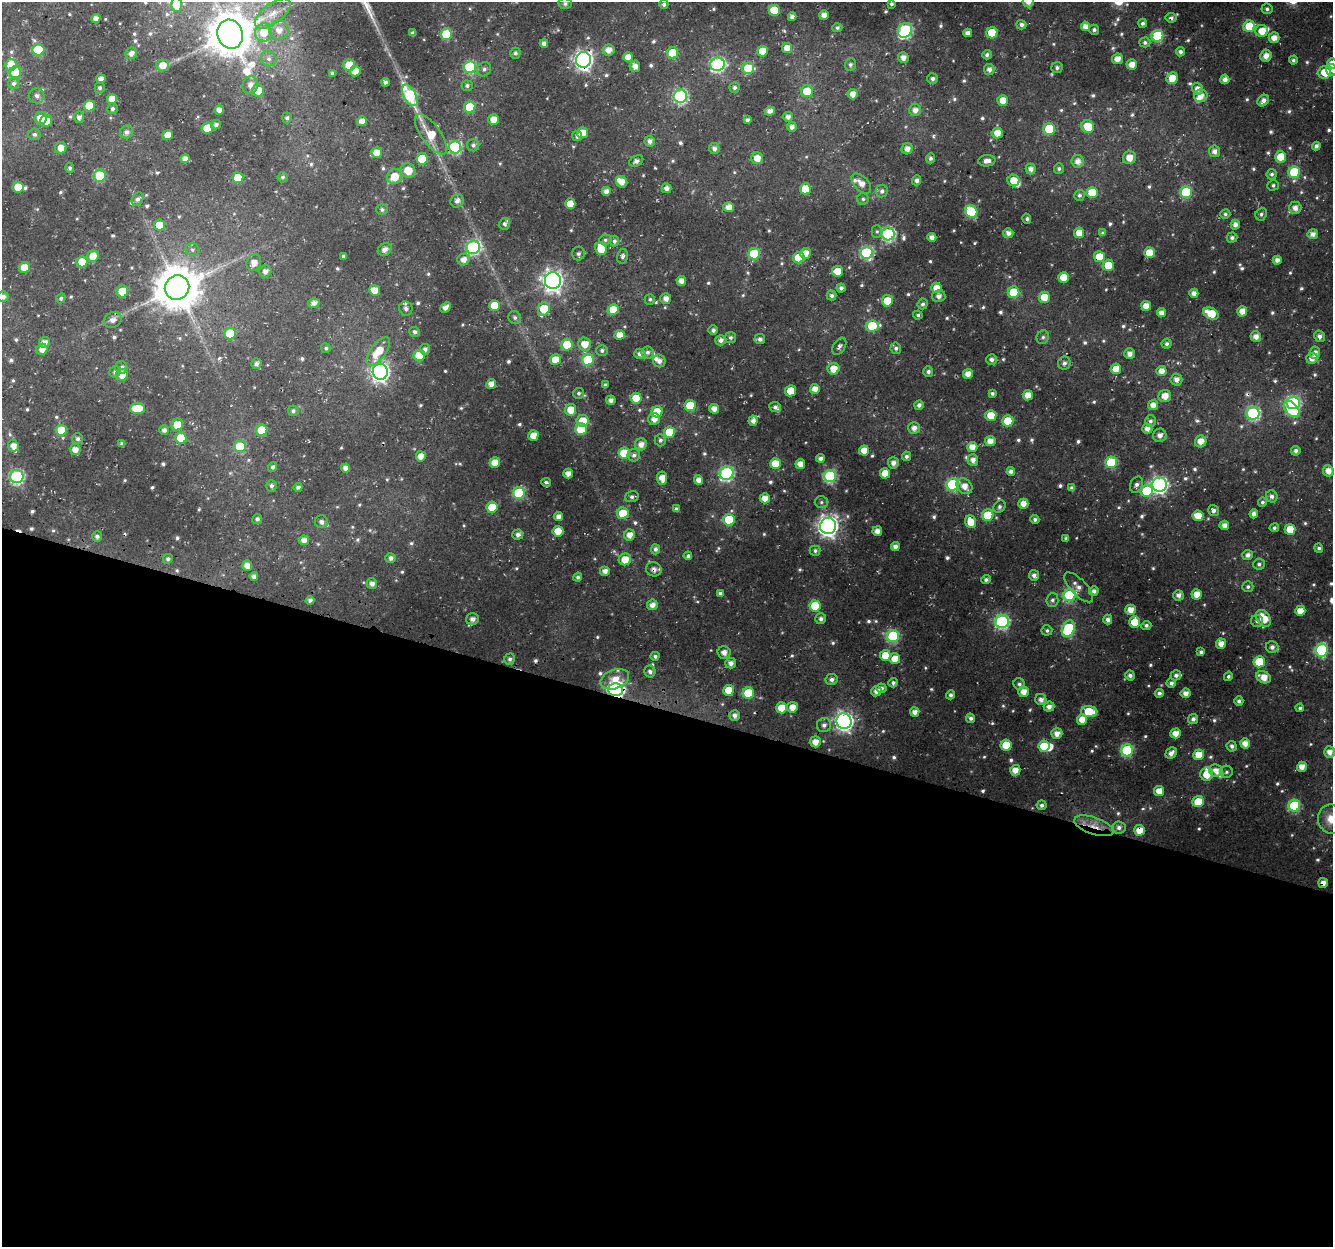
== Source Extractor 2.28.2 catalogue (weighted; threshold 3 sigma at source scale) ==
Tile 14 of 4 x 4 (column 2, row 4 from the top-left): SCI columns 1363-2693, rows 326-1570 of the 5380 x 5581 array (HDU 1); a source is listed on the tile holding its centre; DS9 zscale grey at full resolution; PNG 1335 x 1249 px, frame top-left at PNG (2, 2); each listed source drawn as its Kron ellipse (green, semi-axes under 4 px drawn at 4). Shown black and unused: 43% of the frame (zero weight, under 3 of 4 exposures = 4% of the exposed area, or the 3 px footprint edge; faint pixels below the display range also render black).
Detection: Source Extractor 2.28.2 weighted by HDU 2 'WHT'; one run over the whole footprint, this tile lists its part. Background 0.0218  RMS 0.0049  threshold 0.0219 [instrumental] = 3 sigma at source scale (4.5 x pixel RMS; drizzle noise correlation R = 1.50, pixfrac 1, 0.0396/0.0396 arcsec/px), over >= 5 px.
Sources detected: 731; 3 too faint to see at this stretch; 1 inside a brighter object's white glare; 5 cosmic-ray / hot-pixel residue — neither listed nor drawn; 16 inside a brighter listed object's ellipse — not listed separately; of the other 706, all 500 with FLUX_AUTO >= 1.06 (the completeness limit of this list) listed and drawn (206 fainter detections not listed), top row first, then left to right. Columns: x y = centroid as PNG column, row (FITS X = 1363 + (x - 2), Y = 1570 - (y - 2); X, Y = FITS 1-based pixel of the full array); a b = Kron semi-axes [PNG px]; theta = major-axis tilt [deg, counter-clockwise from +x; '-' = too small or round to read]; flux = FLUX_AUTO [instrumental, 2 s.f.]
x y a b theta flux
1028 2 6 5 - 4.1
565 4 6 5 - 1.1
664 4 5 4 - 1.6
891 4 4 4 - 1.1
177 5 7 5 89 10
1267 9 5 5 - 1.3
774 10 5 5 - 12
273 14 21 10 38 7.2
824 15 5 4 - 3.7
792 17 4 4 - 2.4
96 18 4 4 - 2.6
1171 18 5 5 - 1.4
1142 23 4 4 - 1.4
1021 25 5 4 - 1.6
1085 26 4 4 - 3.7
1249 26 5 5 - 18
837 28 5 4 - 1.2
279 30 10 9 - 4.9
905 30 8 6 56 80
1094 30 5 5 - 1.3
1262 31 6 6 - 7.3
264 32 9 8 - 9.2
413 33 4 4 - 1.6
968 33 4 4 - 2.6
992 33 5 5 - 18
230 34 15 12 -71 1800
446 34 6 5 - 20
1157 36 6 6 - 35
1274 38 5 5 - 4.4
1145 42 5 5 - 1.4
544 43 4 4 - 2.1
787 48 5 5 - 5.6
38 50 6 5 - 24
608 50 6 5 - 4
762 51 5 5 - 11
1180 52 4 4 - 1.7
131 53 6 5 - 2.9
515 53 5 5 - 1.3
673 53 5 5 - 22
987 55 5 4 - 1.4
1266 56 6 5 - 4
628 57 5 5 - 5.5
903 58 5 5 - 3.4
269 59 8 7 - 2.1
1117 59 5 5 - 4.4
583 60 8 7 - 220
1293 60 4 4 - 1.2
717 64 7 7 - 85
1132 64 5 5 - 4.3
1332 64 5 5 - 4.7
11 65 6 5 - 13
163 65 6 6 - 5.9
349 65 6 6 - 18
850 65 6 5 - 1.2
635 66 6 5 - 3.7
470 67 6 6 - 42
748 68 6 6 - 15
1057 68 6 5 - 1.5
484 69 7 6 - 1.6
989 69 5 5 - 2.5
1332 70 6 5 - 1.5
355 71 5 5 - 6.2
15 72 6 5 - 12
1325 72 6 6 - 9.5
332 73 4 4 - 1.3
1172 78 6 5 - 6.5
101 79 5 4 - 3.2
932 79 5 5 - 1.6
1225 79 4 4 - 3
385 82 4 4 - 1.6
13 83 5 5 - 1.6
250 85 9 7 65 3.5
467 86 5 5 - 1.2
100 88 5 5 - 1.3
734 88 5 5 - 1.3
1197 89 6 5 - 3.3
258 90 6 6 - 8.2
807 91 6 6 - 12
853 94 5 5 - 4.2
410 95 12 6 -63 51
37 96 7 7 - 2
680 96 7 6 - 78
1201 96 7 6 - 4.2
112 99 5 5 - 6.4
1003 100 5 5 - 6.6
1263 101 6 5 - 2.6
89 106 5 5 - 14
470 107 6 5 - 18
112 109 5 5 - 1.4
219 110 5 4 - 3.5
915 110 6 6 - 3.1
770 111 5 4 - 2.7
79 117 6 5 - 2.3
788 117 5 5 - 2.3
40 118 6 6 - 6.3
287 118 5 4 - 1.3
493 119 5 5 - 5.5
747 120 4 4 - 1.6
46 121 6 6 - 5.3
362 121 5 5 - 4
216 125 5 4 - 1.7
792 127 5 5 - 2.4
1088 127 7 6 - 13
207 128 6 5 - 15
1049 129 6 6 - 24
127 132 6 6 - 2.1
583 133 5 5 - 8.9
997 133 5 5 - 5.9
34 134 6 6 - 1.5
431 134 24 9 -54 13
168 135 5 5 - 5.7
577 136 5 5 - 1.8
650 141 5 5 - 2.2
473 145 6 6 - 1.4
1316 146 4 4 - 1.8
455 147 6 6 - 64
61 148 6 5 - 4.7
714 148 6 5 - 2.1
907 149 5 5 - 3.1
1214 151 6 5 - 2.7
377 153 5 5 - 6.9
1281 157 5 5 - 11
757 158 6 6 - 6.1
930 158 5 4 - 1.4
1129 158 6 6 - 5.2
185 159 5 4 - 3.4
422 159 6 5 - 20
636 161 7 5 27 1.7
987 161 9 5 5 3.1
1078 161 6 6 - 3.4
70 168 5 4 - 1.1
1031 169 5 5 - 2.8
1059 169 5 5 - 1.1
408 170 7 7 - 8.3
1294 172 6 5 - 25
1272 174 5 5 - 1.3
100 176 6 6 - 25
394 176 8 7 - 9.3
283 177 5 5 - 1.2
238 178 5 5 - 14
917 180 5 4 - 1.9
1013 180 6 5 - 7.4
622 182 6 5 - 4.4
861 183 12 7 -46 4.4
1273 185 6 5 - 1.2
18 187 5 5 - 11
666 188 5 5 - 2.4
805 189 5 5 - 11
606 191 4 4 - 3.1
882 191 6 6 - 1.8
1186 192 6 6 - 33
1092 193 5 5 - 15
1079 195 5 5 - 1.3
138 199 7 5 57 1.8
863 199 6 6 - 1.1
457 201 7 6 - 2.5
570 204 5 5 - 8.8
729 207 5 5 - 4.1
1295 208 6 6 - 3.5
382 210 6 5 - 1.3
971 211 6 6 - 38
1225 214 5 5 - 1.1
1261 214 6 5 - 1.4
1027 219 5 4 - 1.2
505 224 6 5 - 1.2
160 225 5 5 - 12
1235 225 5 4 - 2.4
877 231 6 5 - 1.1
1008 233 5 5 - 2.6
1079 233 5 5 - 6.1
1103 233 4 3 - 1.2
888 234 6 6 - 76
1313 234 5 5 - 3
932 237 4 4 - 3.1
1232 238 5 5 - 1.5
605 240 6 5 - 1.1
614 241 5 5 - 1.4
473 247 7 6 - 70
385 249 7 6 - 2.8
601 249 6 5 - 12
192 250 7 6 - 1.3
805 253 5 5 - 5.3
867 253 6 6 - 63
1149 253 5 5 - 8.1
578 254 7 6 - 1.4
754 254 6 5 - 24
93 256 6 5 - 6.6
343 256 4 3 - 1.2
623 256 7 5 76 1.5
1099 257 5 5 - 9.9
799 258 5 5 - 19
463 260 6 5 - 3.6
1277 260 4 4 - 2.8
82 262 5 5 - 13
254 263 8 7 - 4.4
1108 265 5 5 - 12
24 267 6 5 - 9.8
265 271 6 6 - 2.7
838 271 5 5 - 12
1064 277 5 5 - 9.6
553 281 8 8 - 290
681 281 5 5 - 3.5
177 288 12 12 - 2000
841 288 4 4 - 1.6
937 288 5 5 - 7.5
375 290 5 5 - 7.4
122 291 6 5 - 14
1014 292 6 5 - 22
1194 293 4 4 - 3.1
3 296 5 5 - 2.5
832 296 5 5 - 1.3
939 296 7 6 - 2.3
1044 297 5 5 - 8.8
61 298 5 4 - 1.2
650 299 5 5 - 1.1
666 299 5 5 - 3.4
887 301 5 5 - 10
314 303 6 5 - 2.5
923 304 5 5 - 1.4
494 305 5 5 - 12
1146 306 5 5 - 5.3
445 307 6 4 44 2.9
406 308 7 6 - 2.2
544 309 7 5 67 14
613 310 5 5 - 11
1242 311 5 5 - 4.9
1161 313 4 4 - 3.2
1211 313 8 5 -27 14
918 315 4 4 - 1.1
515 317 7 6 - 1.4
113 320 9 7 30 3
872 326 7 5 8 21
713 330 5 4 - 1.7
415 332 5 5 - 1.6
230 334 6 6 - 21
620 335 5 5 - 5.7
1319 336 6 5 - 1.8
730 337 5 5 - 1.5
1043 337 7 6 - 1.4
1256 337 5 5 - 3.3
760 339 5 5 - 1.9
721 340 6 5 - 2
44 342 5 5 - 3.1
585 344 6 6 - 6.5
1167 344 5 5 - 1.4
567 345 6 6 - 11
839 346 9 5 58 1.6
326 348 5 4 - 1.2
896 348 6 5 - 1.5
42 349 6 5 - 4.2
425 349 5 5 - 1.9
602 350 5 5 - 1.2
378 351 17 7 53 12
647 352 6 6 - 1.6
1315 353 6 5 - 2.9
640 354 5 5 - 2.4
1130 354 5 5 - 3
419 355 6 5 - 17
1312 358 6 5 - 3.5
555 360 5 5 - 8.4
588 360 6 6 - 30
992 360 5 5 - 2
659 361 6 6 - 2.6
1064 363 6 6 - 1.9
256 364 5 5 - 1.8
121 367 6 6 - 1.8
833 369 6 6 - 6.4
1116 369 5 5 - 6.3
1161 371 5 5 - 4.3
115 372 6 5 - 1.3
380 372 8 7 - 200
928 372 5 5 - 1.5
968 374 5 5 - 3.9
122 375 6 6 - 7.3
1176 379 6 6 - 2.4
491 384 5 4 - 3.6
605 385 4 4 - 1.1
815 389 5 5 - 4.8
791 391 5 5 - 12
579 393 5 5 - 1.3
992 393 4 3 - 1.3
1028 395 5 5 - 5.3
1165 396 6 6 - 5.1
636 398 5 5 - 11
611 400 4 4 - 2.2
1293 403 7 6 - 81
919 405 5 4 - 1.9
1153 405 5 5 - 4.3
690 406 5 5 - 18
775 407 6 5 - 1.7
137 408 7 5 3 14
714 409 5 5 - 4
1292 409 9 6 -46 36
571 410 6 5 - 7.6
293 411 5 5 - 1.4
657 412 6 5 - 14
1253 413 6 6 - 63
991 415 5 5 - 9.3
654 419 6 5 - 3.7
582 421 6 5 - 11
753 421 5 4 - 2.8
1008 421 5 5 - 15
1150 421 6 5 - 1.5
177 425 6 5 - 8.8
914 428 6 5 - 3
581 429 6 5 - 18
1147 429 5 5 - 2.9
61 430 5 5 - 12
164 430 4 4 - 2
262 430 5 5 - 19
669 432 5 5 - 15
533 435 5 5 - 6.1
1160 435 7 6 - 2.8
181 438 5 5 - 13
78 439 5 5 - 1.5
660 440 6 5 - 1.5
990 441 5 5 - 4.2
1201 441 6 5 - 5.1
122 444 4 4 - 1.6
641 444 6 6 - 3.8
13 446 6 5 - 4.1
240 446 6 6 - 23
972 447 5 5 - 4.7
75 450 5 5 - 4
864 450 5 5 - 5.8
1296 451 5 4 - 1.7
624 453 6 5 - 16
634 455 6 6 - 1.8
421 456 5 5 - 5.1
906 456 5 4 - 1.5
821 458 4 4 - 2
973 460 6 5 - 3
1111 462 6 6 - 35
495 463 5 5 - 7.4
893 463 5 5 - 2.6
775 464 5 5 - 12
800 464 5 5 - 4.7
273 467 5 4 - 1.4
346 468 4 4 - 3.2
1011 471 4 4 - 2
1328 471 6 5 - 4
568 473 5 5 - 3.8
727 473 7 6 - 76
885 473 5 5 - 8.7
830 476 6 6 - 59
17 477 6 6 - 83
662 478 6 5 - 5.5
698 480 5 4 - 3.4
546 482 5 4 - 1.1
952 484 6 6 - 44
1159 484 7 7 - 150
1136 485 8 6 65 1.8
271 486 6 5 - 1.5
964 486 9 7 -45 4.7
298 487 4 4 - 1.7
1072 488 4 4 - 1.9
1147 491 6 6 - 28
519 493 6 6 - 36
1272 496 6 5 - 1.9
632 497 7 5 17 1.6
765 498 5 5 - 5
821 502 6 5 - 1.1
1262 502 5 4 - 1.2
1023 504 5 5 - 4.8
492 507 5 5 - 15
999 507 7 5 48 1.2
676 509 4 3 - 1.3
1213 510 6 5 - 1.9
623 513 6 5 - 18
1254 514 4 4 - 2.5
988 515 6 5 - 20
1198 516 5 5 - 7.2
558 517 4 4 - 3.1
257 519 5 5 - 1.4
1035 519 4 4 - 1.2
729 520 6 5 - 19
322 522 7 6 - 2.3
971 522 6 5 - 8.1
1224 525 5 4 - 3.2
828 526 8 8 - 270
1274 528 4 4 - 1.2
1290 529 5 5 - 9.6
558 531 5 5 - 7.5
877 531 5 4 - 3.5
518 534 5 5 - 2.2
629 535 5 5 - 4.5
97 536 5 5 - 1.9
1066 538 4 4 - 1.6
304 540 5 5 - 3.7
895 546 4 4 - 2.7
1319 548 4 4 - 1.4
655 549 5 4 - 1.8
815 551 5 5 - 1.4
1248 555 5 5 - 2.1
688 556 4 4 - 1.2
391 558 5 5 - 2
168 559 5 4 - 1.4
625 559 6 6 - 7.9
1259 564 5 5 - 1.3
247 566 5 5 - 4
654 569 8 7 - 2.6
605 571 5 5 - 3
1034 575 5 5 - 2.1
254 576 4 4 - 2.3
578 577 4 4 - 1.3
986 580 5 4 - 1.4
372 583 5 5 - 2.8
1079 587 19 8 -47 3.6
1248 587 5 5 - 1.1
1094 591 5 4 - 2.2
720 593 4 4 - 1.5
1197 594 5 5 - 6.1
1070 595 6 6 - 45
1178 595 5 5 - 2.2
310 600 4 4 - 1.8
1052 600 7 6 - 1.4
652 605 5 5 - 3.3
815 606 5 5 - 19
1130 610 5 5 - 5.1
1300 611 5 5 - 6.1
1264 618 9 6 -53 11
472 619 6 6 - 2.7
821 619 5 5 - 1.8
1108 620 5 4 - 2.3
1002 621 7 6 - 83
1257 621 6 6 - 1.5
1135 622 6 5 - 11
1146 625 5 4 - 1.4
1068 629 8 6 68 43
1047 630 5 5 - 1.2
893 636 6 6 - 52
1221 644 5 5 - 4.1
1272 647 6 6 - 1.9
1321 650 6 6 - 52
724 652 6 6 - 2.7
1201 652 4 4 - 1.7
885 655 5 5 - 7.5
655 656 4 4 - 1.5
510 659 6 5 - 1.7
895 659 5 5 - 7.7
1259 662 5 5 - 17
731 663 5 5 - 2.7
650 671 6 5 - 1.9
1130 675 5 5 - 1.9
1176 675 5 5 - 1.6
1228 676 5 4 - 1.2
1264 677 8 5 -26 5.9
615 679 15 9 19 7.1
832 679 6 5 - 2
893 683 5 4 - 1.4
1171 683 4 4 - 1.6
1019 684 6 5 - 1.3
881 688 5 4 - 2
616 689 7 6 - 160
729 690 5 5 - 10
876 691 5 5 - 2.9
1024 692 5 5 - 4.8
748 693 6 5 - 24
1159 693 4 4 - 1.9
1186 693 5 5 - 3.5
951 695 4 4 - 1.7
1041 699 6 5 - 2.3
1239 701 5 4 - 1.5
792 707 5 5 - 5.3
1049 707 5 5 - 3
781 708 5 5 - 8.9
1300 708 4 4 - 1.1
1089 711 8 5 -5 18
915 712 5 4 - 3.4
735 715 5 5 - 2.5
970 718 5 4 - 1.6
1082 719 5 5 - 5.6
1193 719 5 5 - 2.1
844 721 8 7 - 190
824 725 7 7 - 2
1057 733 5 5 - 4
1176 733 5 5 - 5.6
815 742 5 5 - 5.2
1245 743 5 5 - 4.3
1006 745 5 5 - 12
1044 746 6 5 - 13
1232 746 5 5 - 1.8
1127 750 6 6 - 50
1329 752 5 5 - 3.7
1171 753 6 5 - 2.8
1198 755 5 5 - 8.8
1302 767 5 4 - 4.5
1015 770 5 5 - 5.1
1216 770 7 6 - 4.1
1226 772 6 6 - 1.2
1207 774 6 6 - 8.9
1159 791 5 5 - 5.8
1198 802 6 5 - 13
1042 805 5 5 - 1.7
1294 806 6 6 - 38
1331 819 15 13 -72 7.8
1094 826 21 8 -19 7.3
1119 827 7 6 - 2.2
1139 830 5 5 - 6.4
1323 883 5 4 - 3.6
Overlapping masked pixels (flux is a lower limit): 6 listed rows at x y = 583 60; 654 569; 616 689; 1094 826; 1139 830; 1323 883
Isophote crosses this tile's border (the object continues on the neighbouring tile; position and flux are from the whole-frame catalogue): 7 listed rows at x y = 1028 2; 177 5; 230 34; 1332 64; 1332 70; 3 296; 1331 819